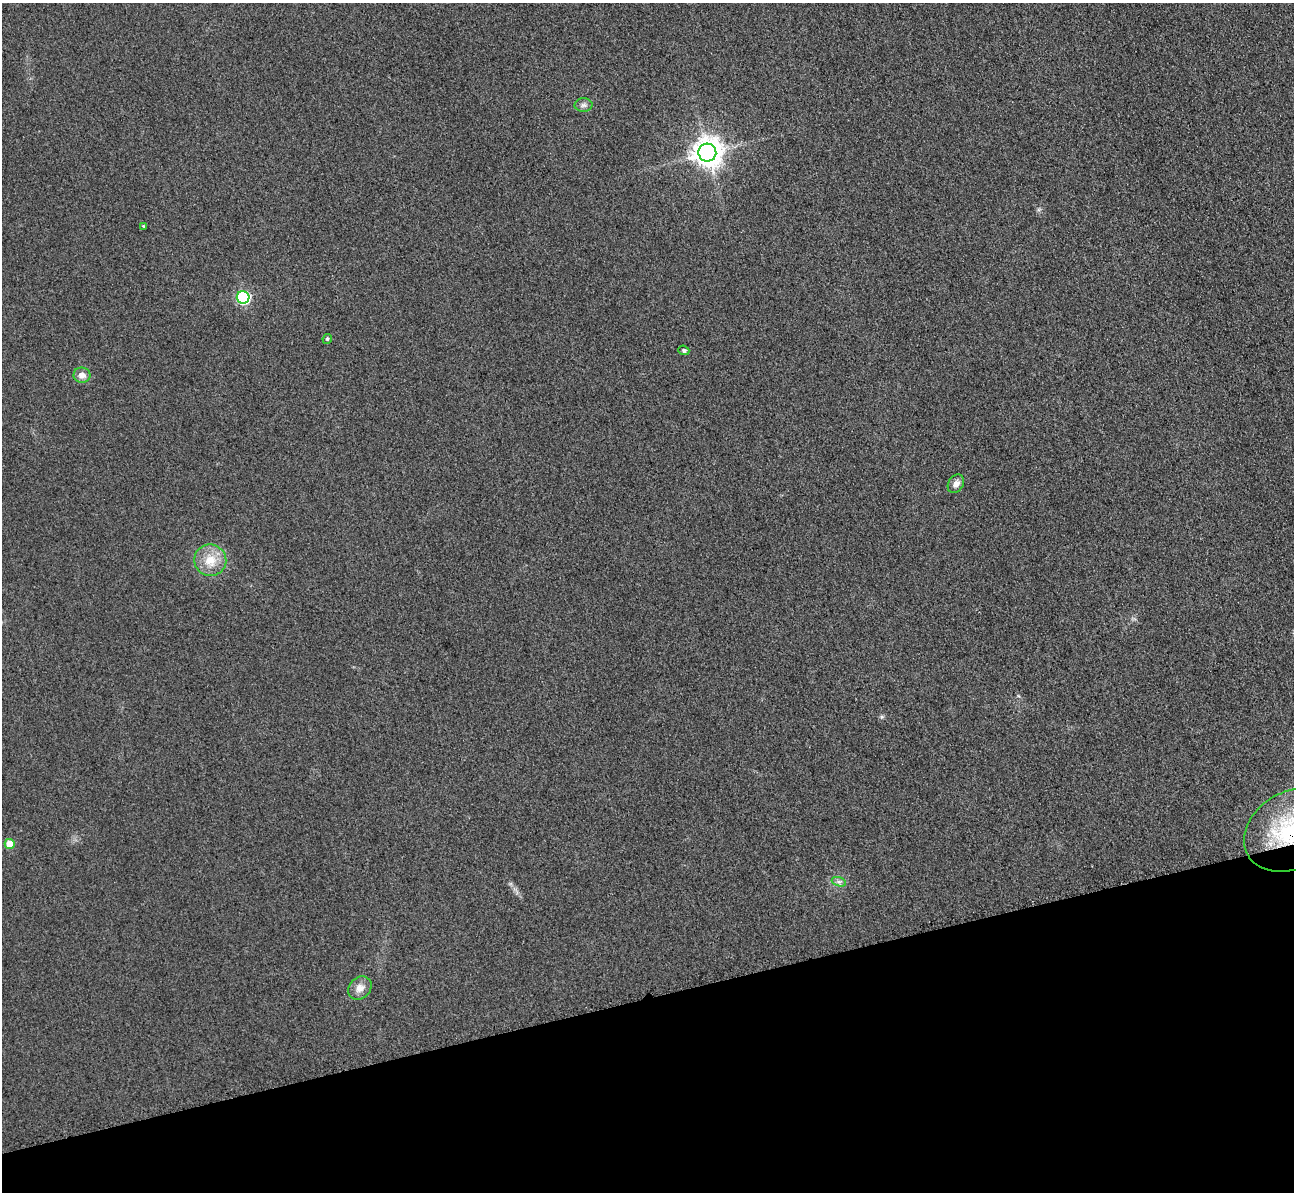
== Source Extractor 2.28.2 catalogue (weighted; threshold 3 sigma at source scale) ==
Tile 14 of 4 x 4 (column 2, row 4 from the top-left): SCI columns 1321-2612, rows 162-1351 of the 5225 x 5207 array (HDU 1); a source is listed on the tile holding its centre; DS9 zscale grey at full resolution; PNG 1296 x 1194 px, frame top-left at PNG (2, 3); each listed source drawn as its Kron ellipse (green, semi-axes under 4 px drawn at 4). Shown black and unused: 16% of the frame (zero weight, under 3 of 4 exposures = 3% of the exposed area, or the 3 px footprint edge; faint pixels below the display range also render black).
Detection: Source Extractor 2.28.2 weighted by HDU 2 'WHT'; one run over the whole footprint, this tile lists its part. Background 0.315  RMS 0.024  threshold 0.108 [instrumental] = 3 sigma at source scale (4.5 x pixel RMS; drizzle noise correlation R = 1.50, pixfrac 1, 0.05/0.05 arcsec/px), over >= 5 px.
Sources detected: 13; all 13 listed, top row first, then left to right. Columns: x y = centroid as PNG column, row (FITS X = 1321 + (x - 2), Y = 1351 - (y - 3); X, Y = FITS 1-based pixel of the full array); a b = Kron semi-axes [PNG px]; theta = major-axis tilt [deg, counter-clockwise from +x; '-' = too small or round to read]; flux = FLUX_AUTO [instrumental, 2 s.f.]
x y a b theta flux
583 105 9 6 0 8.1
707 153 9 9 - 3200
143 226 4 3 - 2.2
243 297 6 6 - 310
327 339 5 4 - 4
684 350 5 4 - 5.5
82 375 8 7 - 14
956 484 10 7 57 15
210 560 16 16 - 47
1293 830 51 38 30 330
10 844 5 5 - 56
839 882 7 4 -19 6.2
360 988 13 10 43 20
Overlapping masked pixels (flux is a lower limit): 1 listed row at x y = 1293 830
Isophote crosses this tile's border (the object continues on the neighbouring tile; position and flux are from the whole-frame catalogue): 1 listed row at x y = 1293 830